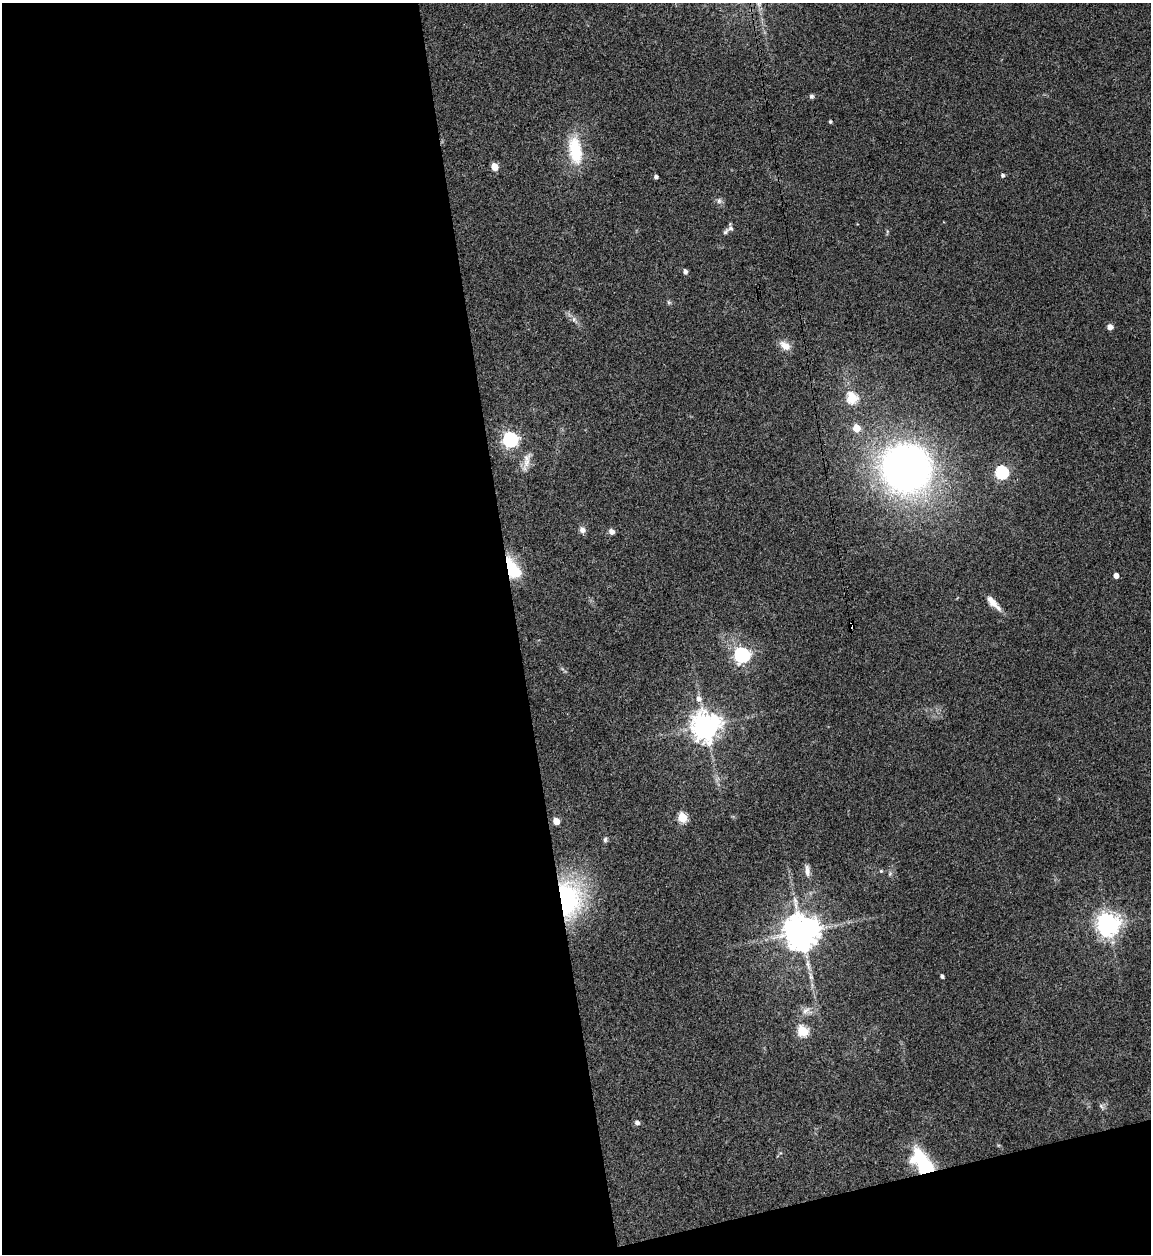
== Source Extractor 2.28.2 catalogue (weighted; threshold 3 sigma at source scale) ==
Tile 13 of 4 x 4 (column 1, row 4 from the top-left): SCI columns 256-1404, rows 1-1252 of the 4992 x 5013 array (HDU 1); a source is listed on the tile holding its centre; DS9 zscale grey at full resolution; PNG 1153 x 1256 px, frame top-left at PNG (2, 3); no overlay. Shown black and unused: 48% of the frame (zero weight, under 3 of 4 exposures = <1% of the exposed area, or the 3 px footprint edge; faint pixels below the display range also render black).
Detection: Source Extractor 2.28.2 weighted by HDU 2 'WHT'; one run over the whole footprint, this tile lists its part. Background 0.0521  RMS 0.0049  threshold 0.022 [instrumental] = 3 sigma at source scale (4.5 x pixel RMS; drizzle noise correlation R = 1.50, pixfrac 1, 0.05/0.05 arcsec/px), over >= 5 px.
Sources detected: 46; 1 inside a brighter object's white glare — not listed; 3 inside a brighter listed object's ellipse — not listed separately; the other 42 listed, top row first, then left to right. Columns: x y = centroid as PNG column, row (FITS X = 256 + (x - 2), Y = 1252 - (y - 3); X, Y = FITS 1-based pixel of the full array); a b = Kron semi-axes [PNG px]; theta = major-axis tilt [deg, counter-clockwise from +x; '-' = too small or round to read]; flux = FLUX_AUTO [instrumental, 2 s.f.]
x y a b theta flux
811 96 6 6 - 1.1
830 122 3 3 - 0.82
575 150 28 13 -80 23
494 167 5 5 - 11
1002 175 4 4 - 1.1
656 177 4 4 - 1.6
719 201 8 6 89 1.5
725 232 13 6 49 1.5
685 272 4 4 - 2.1
669 302 7 4 -88 0.74
574 319 8 6 90 1.6
1110 327 5 4 - 3.6
785 346 15 10 -32 4.5
852 398 6 5 - 44
856 428 5 5 - 12
510 439 6 6 - 140
527 460 24 8 79 4.9
906 468 40 39 - 280
1002 472 6 6 - 69
582 530 8 7 - 2.3
611 532 5 5 - 3.2
509 567 22 10 -77 19
1116 575 4 4 - 3.7
993 603 11 9 70 2.7
851 624 6 4 87 38
742 655 6 6 - 150
699 699 8 7 - 2.4
705 726 9 9 - 640
682 817 5 5 - 28
556 821 5 5 - 8.7
605 840 7 5 84 1.1
807 871 16 7 -86 3
881 871 5 5 - 0.63
566 899 24 17 -87 94
1108 924 9 7 -52 430
801 932 11 11 - 1000
942 976 4 3 - 1.3
806 1011 13 8 44 3.3
803 1031 6 5 - 35
1101 1106 8 5 -60 1.2
637 1123 5 5 - 1.8
924 1166 21 10 -56 69
Overlapping masked pixels (flux is a lower limit): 4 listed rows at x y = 509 567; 851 624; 566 899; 924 1166